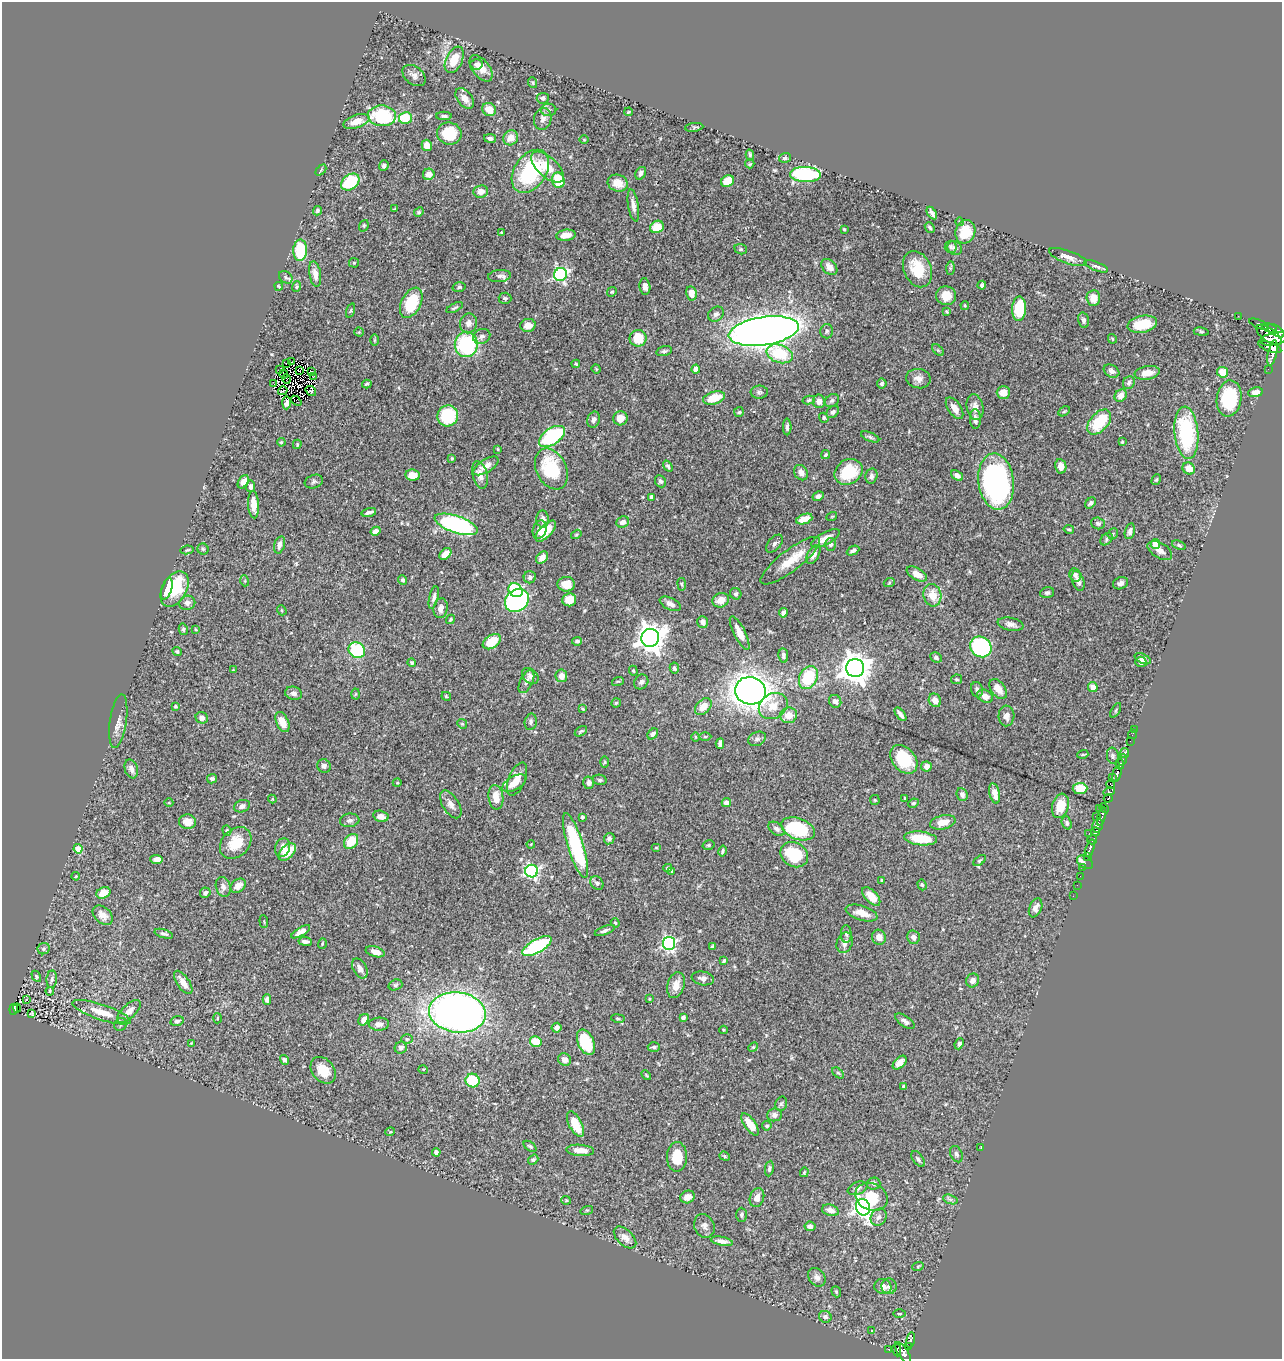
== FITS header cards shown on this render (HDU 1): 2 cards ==
NAXIS1  =                 1280
NAXIS2  =                 1357

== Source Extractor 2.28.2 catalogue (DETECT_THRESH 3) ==
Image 1280 x 1357 px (HDU 1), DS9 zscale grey, 1 PNG px = 1 image px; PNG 1284 x 1361 px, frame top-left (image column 1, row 1357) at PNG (2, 2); each listed source drawn as its Kron ellipse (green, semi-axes under 4 px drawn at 4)
Background 0.458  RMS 0.024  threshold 0.0707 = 3 sigma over >= 5 px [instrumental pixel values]
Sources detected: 498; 8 with non-positive FLUX_AUTO (blend fragments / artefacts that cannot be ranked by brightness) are neither listed nor drawn; the other 490 listed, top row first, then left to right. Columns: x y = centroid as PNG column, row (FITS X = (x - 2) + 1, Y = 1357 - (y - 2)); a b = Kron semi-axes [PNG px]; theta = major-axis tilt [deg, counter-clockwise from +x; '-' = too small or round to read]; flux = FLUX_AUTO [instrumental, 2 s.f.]
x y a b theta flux
454 60 14 8 65 29
476 64 6 5 - 4.6
481 68 15 8 -51 18
414 75 13 9 -38 7.6
533 83 5 3 - 1.5
465 98 12 7 -52 11
543 98 6 5 - 4.7
489 109 7 6 - 20
548 110 8 6 -1 4.5
629 112 4 3 - 1.4
382 116 14 10 -3 110
444 116 7 4 0 3.5
405 118 6 6 - 47
543 119 11 8 76 7.8
356 121 13 6 18 20
694 127 9 3 6 2.8
449 133 12 11 - 59
490 138 6 4 -12 4.6
511 138 8 7 - 14
584 140 5 3 - 1.3
427 145 6 5 - 15
750 155 5 4 - 2.4
785 158 6 5 - 2.3
750 164 5 3 - 2
384 166 5 5 - 4.2
548 167 20 10 -42 28
321 170 6 4 46 2.2
530 171 24 16 56 140
641 173 7 5 59 4.7
429 174 6 5 - 12
805 174 15 7 -2 140
558 180 8 6 -75 45
727 181 7 5 36 30
350 182 10 7 38 74
618 183 10 8 -19 20
481 192 7 6 - 9.6
633 205 16 5 -81 9.5
395 209 3 2 - 1.5
317 211 5 4 - 2.9
419 212 5 4 - 2
932 213 7 3 -58 4.8
960 222 4 3 - 1.5
364 226 6 4 70 2.2
657 227 7 6 - 27
930 228 6 4 -50 2.9
844 229 3 3 - 1.7
502 232 4 2 - 1.3
965 232 12 10 71 38
566 235 9 5 7 14
951 247 6 6 - 3.4
955 248 8 6 -39 4.2
741 249 6 5 - 2.7
300 250 10 7 88 65
1068 257 20 6 -20 12
354 263 5 5 - 1.7
1096 266 12 4 -21 4.3
829 267 9 6 -45 12
950 268 7 4 90 2.5
918 269 19 13 -67 51
315 274 13 5 -80 12
560 275 6 6 - 300
499 276 11 6 5 5.3
286 277 7 5 -37 3.4
982 285 4 3 - 3.2
279 286 4 3 - 1.8
645 286 8 5 -82 6.7
297 287 5 4 - 2.4
459 287 6 4 16 2.7
612 292 5 4 - 2
691 293 7 5 -78 15
946 296 10 9 - 20
505 298 6 5 - 2.7
1093 298 7 7 - 17
411 303 16 9 63 61
965 305 4 3 - 1.8
455 308 9 3 27 2.6
1019 309 12 7 87 73
351 311 7 3 71 2.1
946 312 3 3 - 2.1
716 314 8 6 36 5.6
1238 316 2 2 - 3.7
1083 320 8 5 -76 4.2
468 323 10 8 79 8.5
1142 324 15 8 11 38
1259 324 10 3 -23 24
528 325 7 6 - 12
1270 328 8 4 -22 280
764 331 35 14 8 2200
827 331 7 6 - 3.5
1276 331 10 5 -33 420
359 332 4 4 - 1.5
1201 332 7 4 -8 2.2
1269 335 15 7 -35 570
482 336 9 7 25 6.3
638 338 8 8 - 41
1112 339 5 3 - 1.5
1274 339 15 6 11 560
374 340 6 4 -90 2.2
466 344 12 11 - 150
1270 347 12 5 -21 450
938 350 7 4 -45 2.2
664 351 8 4 14 3.4
1272 353 13 4 78 350
780 354 13 9 -20 64
291 362 2 2 - 0.3
287 363 2 2 - 4
576 364 4 3 - 1.8
280 369 3 2 - 4
596 369 5 4 - 1.7
696 369 4 4 - 12
1268 369 2 2 - 3.1
299 371 3 2 - 2.6
311 371 3 2 - 1.6
1111 371 8 6 -31 6.6
1223 372 5 5 - 30
1147 373 12 6 10 17
284 374 4 2 - 1.2
314 376 3 2 - 3.2
286 379 4 2 - 1.5
918 379 12 9 -13 11
1129 383 7 5 57 3.8
274 384 2 2 - 0.73
367 384 5 3 - 2.4
882 384 5 5 - 3
283 391 5 3 - 1.7
311 391 5 4 - 9.4
759 392 8 6 3 4
1003 392 6 6 - 18
1255 392 7 4 9 9.5
1121 395 7 5 47 10
714 398 11 6 16 34
1229 398 18 12 81 86
809 400 6 4 12 2.5
296 401 6 2 -40 0.3
819 401 7 6 - 9.5
832 401 7 6 - 4
286 403 7 4 88 4.2
975 407 13 8 -78 12
955 408 12 6 -56 13
1064 411 6 4 30 2.4
739 412 5 5 - 2.4
833 412 7 5 43 5.5
448 416 10 10 - 78
620 418 7 7 - 16
824 418 5 4 - 2.7
975 419 10 5 -88 8
594 420 8 6 74 5.2
1099 422 15 9 48 62
787 427 8 4 -90 4.1
1186 433 26 12 -85 140
552 436 15 8 34 150
870 437 10 4 -22 3.6
281 442 4 3 - 1.7
1122 442 3 3 - 1.7
297 444 5 3 - 1.6
498 449 3 2 - 1.4
825 455 5 4 - 2.1
452 458 4 3 - 1.7
486 466 14 6 32 13
668 466 6 4 -52 2.8
1061 466 7 5 -80 13
551 469 21 15 -63 88
1189 469 6 5 - 16
849 472 14 12 34 63
801 473 8 6 -55 8.7
412 475 7 5 -8 22
480 475 14 7 -76 11
957 475 6 4 -37 6.5
871 476 7 6 - 5.3
1156 480 6 4 53 2.1
660 481 6 5 - 4
243 482 7 5 57 9.6
314 482 9 6 20 4
996 482 28 18 -83 360
250 486 6 4 83 4.3
818 496 6 4 30 4.9
651 497 4 4 - 6.3
1090 503 6 4 46 3.8
254 505 13 5 -86 20
369 512 7 3 15 5
832 516 5 3 - 1.4
543 519 8 6 -89 7.5
804 519 8 4 20 21
623 522 6 5 - 7.1
1098 523 7 5 -17 3.9
456 524 22 8 -18 240
1069 529 5 3 - 2.2
540 530 9 7 70 13
376 531 5 4 - 9.9
546 531 13 6 46 23
1130 531 8 5 75 5.3
576 534 5 4 - 1.9
1113 534 6 5 - 2.3
825 538 16 6 29 15
1106 539 7 5 46 3.3
774 544 10 6 50 4.7
830 544 6 5 - 4.8
1155 544 5 4 - 38
279 545 9 5 75 7.5
1179 545 7 4 -22 2.5
203 549 5 5 - 2.7
187 550 6 4 11 2.2
853 551 6 4 25 3.7
1160 551 13 7 -31 11
445 554 7 4 45 19
813 554 10 6 61 9.3
542 558 7 5 45 10
790 561 36 10 37 36
917 574 11 6 -31 17
1075 575 7 5 -66 5.1
530 577 6 6 - 5
403 580 5 4 - 2.6
245 581 5 3 - 1.7
1078 581 10 6 -71 7.2
889 583 6 3 20 1.8
1120 583 8 6 23 6.6
566 584 9 7 0 18
682 584 6 3 -81 1.7
167 589 11 5 72 15
175 589 19 12 61 82
516 590 8 6 -37 110
1047 593 7 5 18 3.2
736 594 6 5 - 3
932 595 11 9 -79 22
434 597 11 4 77 5.7
517 600 13 10 38 380
569 600 7 6 - 19
721 600 8 7 - 16
187 603 8 7 - 6.6
670 604 11 6 -27 7.4
441 608 10 7 80 8.7
282 610 5 4 - 2.1
783 613 5 4 - 5.8
450 619 5 4 - 2.4
702 622 6 5 - 5
1010 624 13 6 -11 8.4
183 629 5 4 - 2.2
196 629 4 2 - 1.3
740 633 19 5 -63 19
650 638 9 9 - 2000
577 641 5 4 - 3.7
492 642 10 6 34 41
981 647 11 10 - 200
357 650 8 7 - 95
177 651 5 4 - 2.5
783 655 7 5 -83 5.5
936 658 6 5 - 4
1143 659 9 4 -26 6.3
1141 662 5 5 - 6.3
412 663 4 4 - 2.2
674 668 6 4 -79 2.6
855 668 9 9 - 2400
233 670 4 3 - 1.1
633 671 5 4 - 2
530 676 9 7 -43 5.8
561 676 6 6 - 11
808 678 12 8 64 73
956 679 5 5 - 2.4
618 681 6 3 18 1.6
526 682 12 6 65 6.6
641 682 8 6 54 4.5
1093 687 5 5 - 12
998 689 11 7 -54 15
977 690 7 6 - 5.5
750 691 15 13 -13 1600
293 693 8 6 -16 6.1
355 694 5 3 - 1.5
446 696 5 3 - 1.8
985 696 8 6 -28 12
935 700 7 6 - 13
835 701 6 6 - 5.6
616 703 5 4 - 2.2
175 706 4 3 - 1.7
773 706 15 12 33 23
703 707 10 6 46 20
583 709 4 3 - 1.5
1116 710 8 3 61 2
900 714 8 3 -52 5.7
789 715 8 7 - 19
1006 716 10 8 87 9.4
202 718 6 5 - 9.1
118 721 27 8 82 12
282 722 10 6 -66 18
531 722 8 6 79 4.1
462 724 5 4 - 2.3
1134 730 3 2 - 4.1
581 731 7 3 35 2.6
653 734 6 4 43 4.8
1132 734 5 2 - 6.1
695 737 5 3 - 1.6
705 737 6 4 0 2.1
757 739 9 6 27 5
1130 741 2 2 - 2.9
720 744 5 4 - 5.6
1125 753 5 3 - 14
1083 754 5 3 - 1.5
1113 756 8 5 -80 3.6
904 759 16 11 -51 65
1122 760 6 3 77 120
605 762 6 4 89 1.8
1120 764 5 4 - 250
324 766 7 6 - 5.1
926 766 5 5 - 8.7
131 769 9 6 -73 7.7
1117 774 8 3 74 120
1112 777 3 2 - 4.3
212 779 5 4 - 3.6
517 779 18 8 68 18
600 780 7 5 -13 2.9
397 783 4 3 - 1.3
514 783 13 6 30 18
589 783 6 5 - 6.1
1110 784 5 3 - 22
1080 789 7 5 2 33
1109 792 6 4 14 56
995 793 10 5 -76 15
962 794 6 5 - 6.3
496 797 12 7 -83 19
905 798 4 2 - 1.5
1108 798 4 3 - 67
272 799 4 4 - 1.4
875 800 5 5 - 1.7
169 803 4 3 - 1.3
726 803 5 4 - 9.6
913 803 5 3 - 2.3
451 804 15 8 -59 9.3
242 806 8 6 21 6.5
1060 806 12 8 74 28
1104 808 5 3 - 37
1099 809 2 2 - 0.76
381 816 7 5 -14 10
1097 816 2 2 - 8.1
1102 816 9 3 76 44
582 817 3 3 - 2.6
350 820 10 6 8 5.4
187 822 8 7 - 16
943 822 13 7 13 18
1067 823 7 4 -69 3.2
1097 826 7 5 74 420
776 829 9 6 -37 5.9
798 829 17 10 -21 120
227 830 5 4 - 2.3
1096 832 4 3 - 87
1089 833 2 2 - 5.1
921 838 16 7 -6 49
609 839 6 5 - 4.9
1092 840 5 3 - 170
351 841 8 6 49 37
236 843 18 13 46 38
531 844 4 3 - 1.3
575 845 34 8 -73 150
709 845 6 4 15 2.5
283 848 9 7 72 10
656 848 5 3 - 1.3
1090 848 9 3 70 330
78 849 4 4 - 21
722 851 6 4 76 2.7
287 852 10 6 45 31
794 855 14 12 -31 79
1087 857 2 2 - 15
157 859 6 4 -2 7.8
980 861 7 3 38 2
1085 862 8 6 -33 12
668 868 4 3 - 1.8
1083 868 3 2 - 2
532 871 6 6 - 300
672 871 4 2 - 1.3
76 876 4 3 - 1.2
1080 876 2 2 - 3.6
882 880 3 3 - 2.1
597 883 7 6 - 4.9
922 885 6 4 -71 2.1
1077 885 2 2 - 3.7
238 886 8 6 36 13
223 887 10 7 -74 7.6
103 893 7 5 25 21
205 893 5 5 - 4.6
871 896 11 6 -46 20
1073 896 2 2 - 1
1036 908 10 6 68 7.5
861 913 16 7 -17 18
103 915 11 8 -42 12
264 921 6 2 -85 1.4
615 923 5 4 - 1.7
605 930 10 4 20 4.6
301 932 10 4 31 9.3
164 934 9 4 -16 3.7
846 934 9 5 -88 4
879 937 7 7 - 11
913 937 7 6 - 6.7
305 941 6 4 -7 4.6
322 943 5 3 - 1.7
669 943 6 6 - 300
845 943 10 8 68 9.8
537 946 16 7 30 130
712 947 4 3 - 2.7
44 949 6 5 - 2.7
375 952 10 5 -17 11
724 961 4 3 - 2.6
360 968 11 6 -62 9.3
36 976 6 4 -62 2.1
703 978 11 6 -10 9
52 979 9 5 86 4.2
973 980 7 6 - 7.7
183 982 13 6 -55 15
395 985 7 5 17 3.1
676 985 13 8 74 15
50 991 4 3 - 1.5
26 999 3 2 - 2.1
649 999 4 2 - 1.2
267 1000 5 4 - 4.6
17 1008 4 2 - 3.9
14 1009 5 4 - 39
129 1011 15 6 43 14
102 1012 31 7 -18 31
457 1012 28 20 -7 950
31 1014 3 2 - 1.6
217 1018 5 3 - 1.5
618 1018 7 3 -9 1.8
683 1018 4 4 - 3.5
364 1020 6 5 - 9.5
177 1021 7 5 15 4.4
905 1021 11 5 -35 5.7
121 1024 7 6 - 3.5
379 1024 10 6 3 8
556 1028 5 4 - 7.5
723 1030 4 3 - 1.3
407 1039 6 5 - 2.5
536 1042 6 5 - 35
586 1042 13 8 -66 70
191 1043 3 3 - 1.2
959 1044 6 4 66 3.4
654 1047 6 5 - 2.8
753 1047 5 4 - 1.7
401 1048 6 6 - 5.7
284 1060 5 4 - 3.9
565 1060 7 6 - 8
900 1063 8 5 44 14
423 1069 5 3 - 1.3
323 1070 15 11 -51 30
838 1073 7 4 -43 2.5
646 1075 6 3 -46 1.7
473 1080 7 6 - 57
904 1086 3 3 - 3.8
781 1104 7 5 75 3
774 1115 7 6 - 5
575 1124 14 6 -63 35
750 1124 13 5 -55 26
767 1126 4 4 - 3.2
390 1132 5 3 - 1.2
530 1146 7 4 -36 2.8
981 1148 3 2 - 5.2
580 1150 14 5 -4 18
436 1152 4 4 - 4.3
956 1154 8 6 -65 3.9
725 1156 5 4 - 2.1
677 1157 15 10 89 37
918 1159 9 5 -53 4.2
533 1160 5 4 - 2.6
769 1168 8 4 81 3
804 1172 5 3 - 1.7
874 1184 6 6 - 4.2
858 1188 10 6 21 5.2
687 1197 7 6 - 11
872 1197 17 13 -24 53
757 1198 9 7 70 11
950 1199 7 4 -19 3.6
566 1200 5 4 - 1.7
863 1207 8 7 - 630
587 1210 6 4 17 2.2
830 1210 9 5 -17 8.9
741 1215 7 5 -89 3.2
879 1217 9 7 54 7.2
704 1226 12 10 -65 7.2
810 1226 5 5 - 5.2
625 1237 13 7 -43 9.6
722 1241 11 4 -10 7.7
918 1266 6 3 20 1.8
817 1277 10 7 -51 7.1
889 1286 8 7 - 5
883 1287 8 7 - 11
836 1292 6 4 -69 2.3
899 1314 6 3 0 1.5
825 1317 6 5 - 5.2
872 1331 3 2 - 0.9
910 1340 8 3 78 50
909 1346 3 2 - 12
889 1349 4 3 - 7
897 1350 6 4 -79 78
903 1353 12 5 -56 210
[8 non-positive-flux detections neither listed nor drawn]